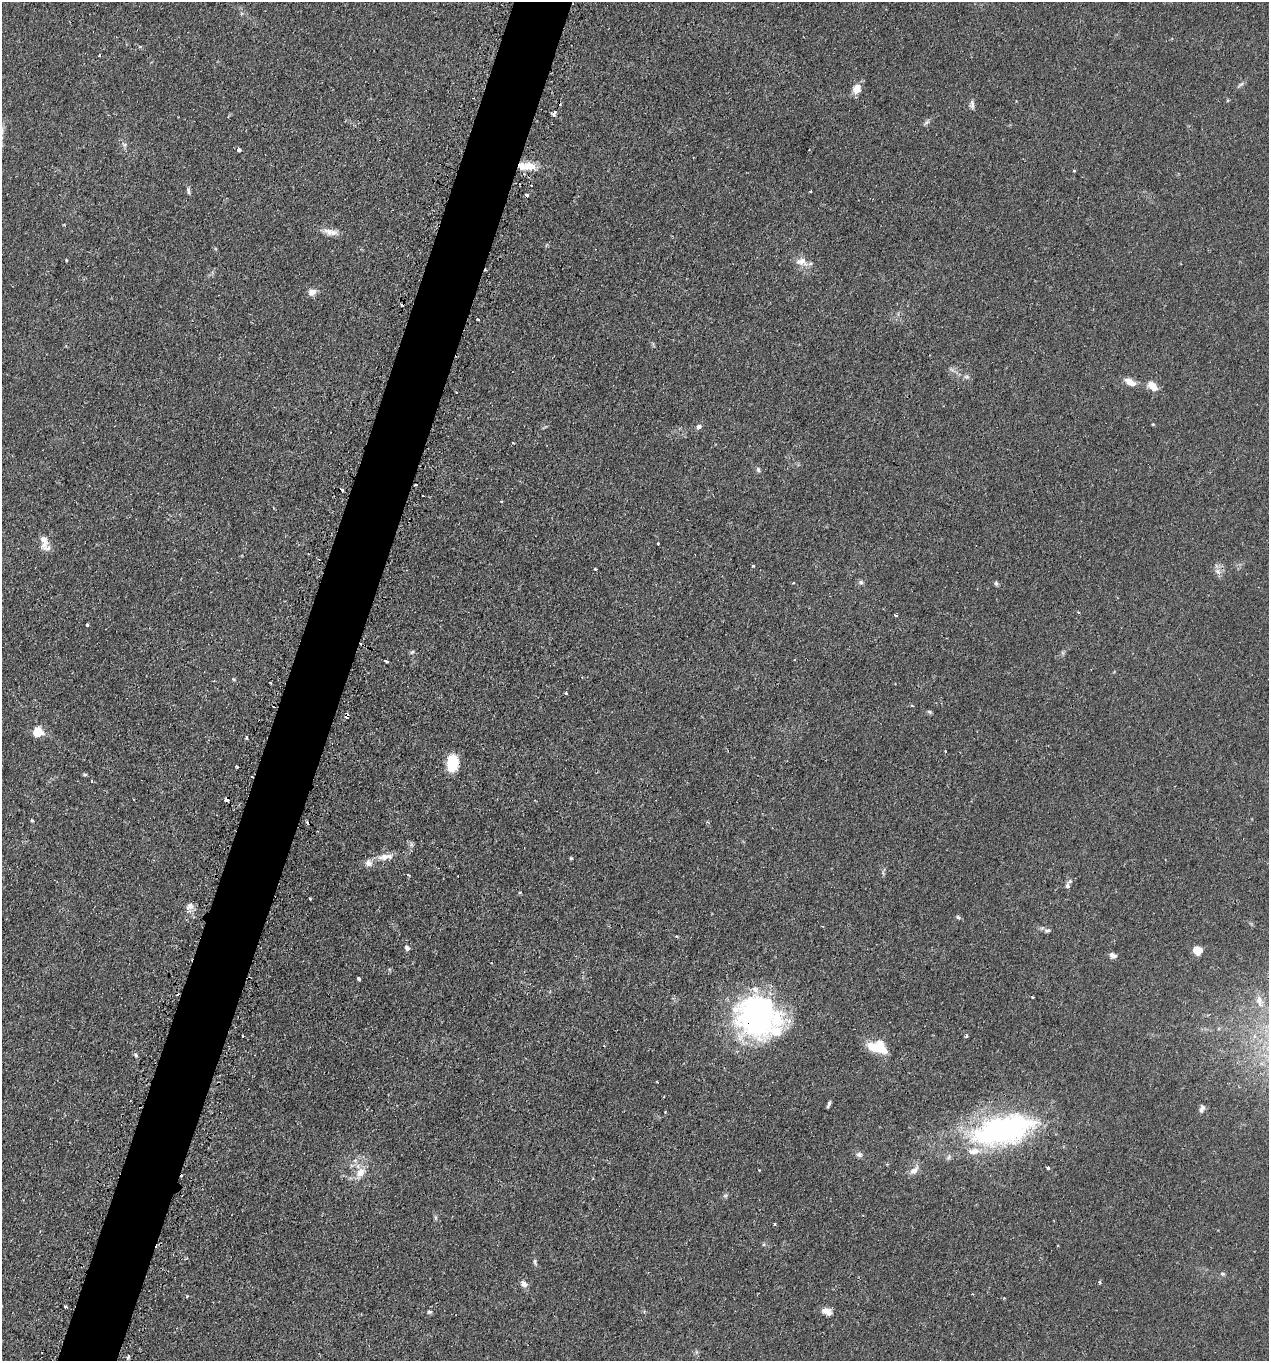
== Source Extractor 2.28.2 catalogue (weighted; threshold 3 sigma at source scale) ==
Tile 7 of 4 x 4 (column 3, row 2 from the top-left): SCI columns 2753-4019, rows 2938-4296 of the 5665 x 5686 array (HDU 1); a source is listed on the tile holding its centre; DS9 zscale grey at full resolution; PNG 1271 x 1363 px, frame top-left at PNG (2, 2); no overlay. Shown black and unused: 5% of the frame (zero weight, under 2 of 3 exposures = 3% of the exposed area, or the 3 px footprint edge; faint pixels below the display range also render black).
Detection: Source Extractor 2.28.2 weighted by HDU 2 'WHT'; one run over the whole footprint, this tile lists its part. Background 0.0365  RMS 0.0053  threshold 0.0241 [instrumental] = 3 sigma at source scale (4.5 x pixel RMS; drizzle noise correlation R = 1.50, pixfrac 1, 0.05/0.05 arcsec/px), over >= 5 px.
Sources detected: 114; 13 cosmic-ray / hot-pixel residue — not listed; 5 inside a brighter listed object's ellipse — not listed separately; the other 96 listed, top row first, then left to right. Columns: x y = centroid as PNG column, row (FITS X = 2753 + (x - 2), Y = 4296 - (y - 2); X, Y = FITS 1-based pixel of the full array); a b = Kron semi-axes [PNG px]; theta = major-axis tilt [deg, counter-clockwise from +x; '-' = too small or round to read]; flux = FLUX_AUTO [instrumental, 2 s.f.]
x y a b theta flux
140 47 4 3 - 0.76
99 55 4 2 - 0.39
1240 85 13 4 40 1.3
857 89 9 7 63 6.7
972 104 14 5 -86 1.8
554 114 7 4 73 2.4
927 122 11 4 46 1.3
125 145 7 6 - 1.3
239 150 4 3 - 9
809 150 2 2 - 0.36
529 166 18 10 -13 6.8
1074 171 5 3 - 0.44
188 190 10 5 -78 1.3
527 195 3 3 - 3
330 232 22 8 -12 4.5
66 260 4 3 - 0.44
802 262 17 11 -14 5.3
312 292 8 7 - 3.7
478 319 3 2 - 1.2
967 377 7 5 19 1.2
1130 382 13 7 -30 5.5
1152 386 12 7 -41 6.1
1153 424 4 3 - 0.44
699 427 7 6 - 1.7
513 443 3 3 - 0.65
758 469 6 5 - 0.95
422 496 3 3 - 1.7
501 502 3 3 - 0.89
44 541 21 10 -86 4.9
658 543 2 2 - 0.53
753 566 3 3 - 0.55
595 569 4 3 - 0.51
1218 571 10 7 -41 2.4
861 582 7 6 - 1.2
793 583 3 2 - 0.46
996 583 8 5 -63 0.91
896 615 4 3 - 0.82
87 625 3 3 - 1.3
412 652 6 4 43 0.84
386 661 4 3 - 2
233 679 5 4 - 0.6
270 683 3 2 - 0.7
566 694 3 3 - 1.4
912 705 4 3 - 0.76
930 712 7 4 -31 0.76
347 716 6 4 72 1.8
38 732 6 5 - 36
247 738 3 3 - 1.5
945 751 3 2 - 0.4
453 763 15 9 85 18
237 766 3 3 - 0.83
85 774 6 4 -5 0.74
92 781 3 2 - 0.7
227 799 4 4 - 4.9
32 821 4 4 - 0.55
708 822 5 4 - 0.59
411 844 7 4 -72 1
385 857 18 9 8 5
571 858 4 3 - 0.56
368 863 10 10 - 2.9
408 875 3 3 - 0.75
1067 886 8 6 -89 1.6
310 898 3 2 - 1.1
189 906 12 8 35 2.6
958 917 5 5 - 0.87
1047 930 10 5 10 1.3
407 948 7 5 -50 1.5
1197 950 9 8 - 6.3
1113 955 9 6 -26 2.2
359 979 4 3 - 0.94
1032 997 4 3 - 0.51
1259 1001 17 8 -83 4.5
757 1016 48 45 -4 120
967 1036 4 3 - 1
878 1047 22 12 -16 16
136 1055 7 5 -43 0.96
664 1096 3 2 - 0.41
829 1104 7 3 64 1.2
1202 1109 11 6 70 1.9
1003 1130 57 24 14 150
859 1155 8 6 -17 1.7
1048 1168 3 3 - 1.9
914 1170 15 8 43 3.5
360 1173 15 10 54 6.6
725 1196 6 5 - 0.95
435 1218 6 4 89 0.86
774 1224 3 3 - 0.56
1058 1245 3 3 - 0.88
535 1262 9 5 -76 1.1
1222 1274 6 5 - 0.94
1100 1282 3 3 - 1.3
524 1284 11 7 -40 2.3
65 1307 4 3 - 2.8
827 1311 13 8 -18 3.9
429 1312 6 4 12 0.91
128 1356 5 4 - 1.1
Overlapping masked pixels (flux is a lower limit): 3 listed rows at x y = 347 716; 227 799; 757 1016